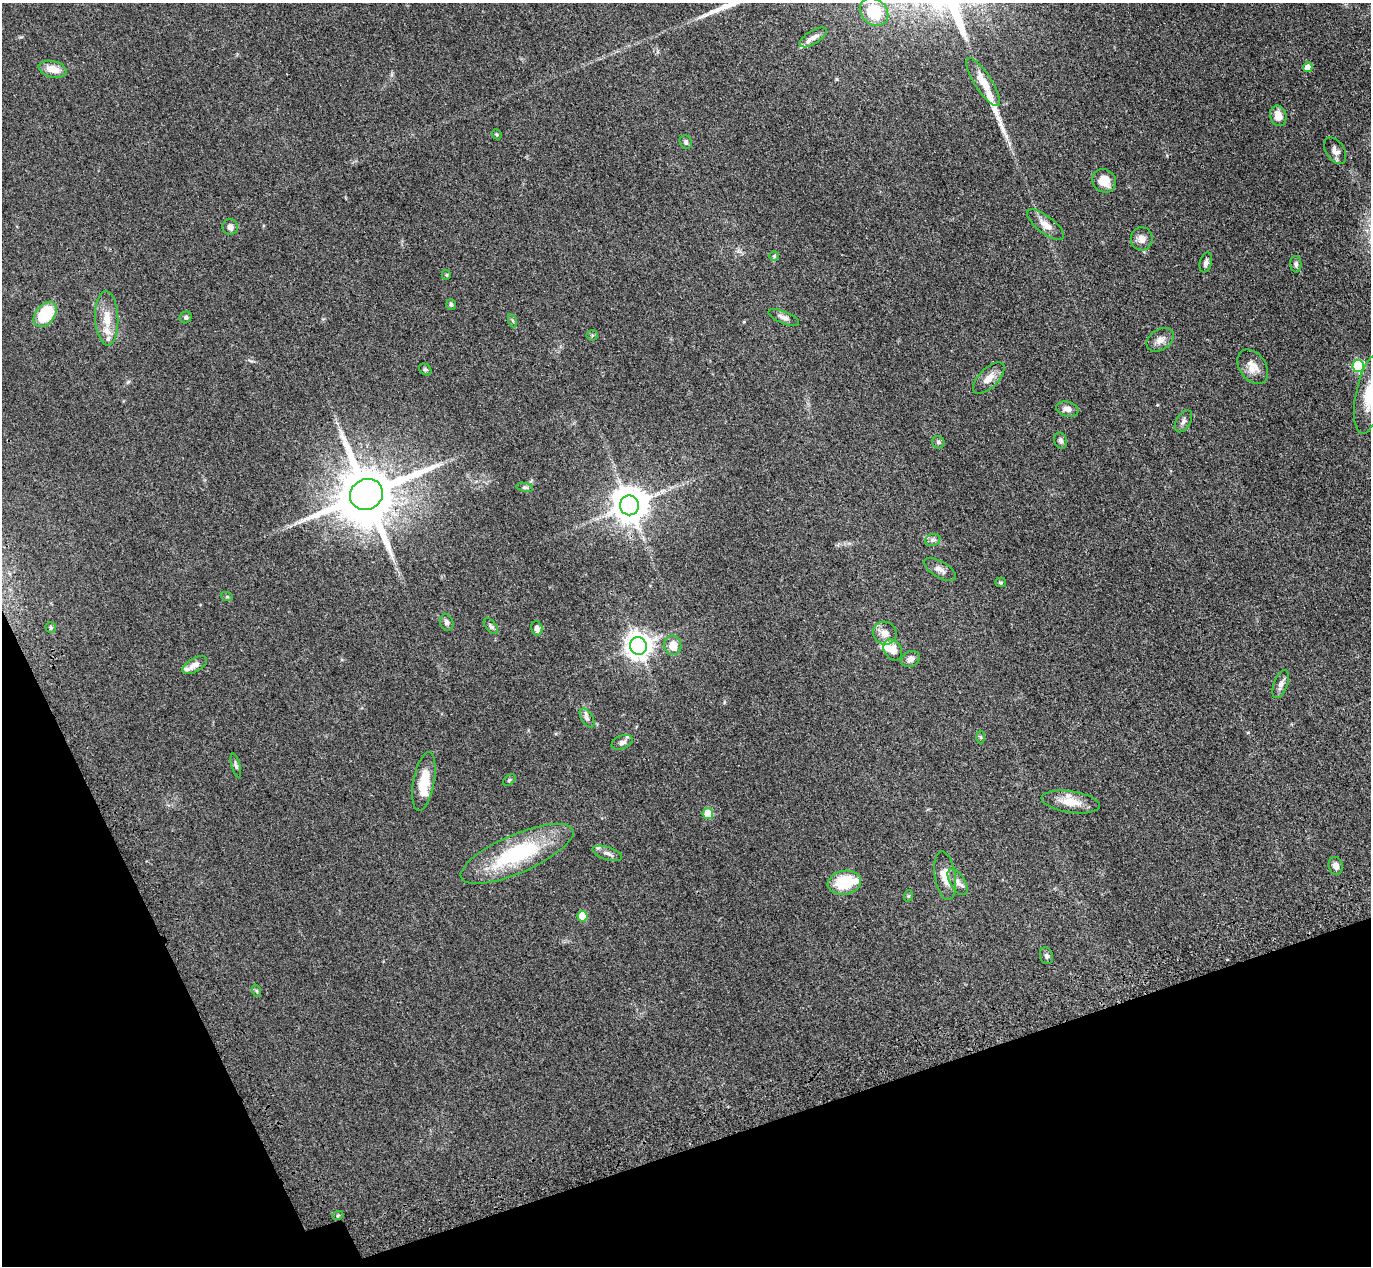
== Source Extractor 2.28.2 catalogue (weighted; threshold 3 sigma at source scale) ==
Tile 14 of 4 x 4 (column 2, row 4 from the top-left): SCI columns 1457-2825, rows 356-1619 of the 5650 x 5635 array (HDU 1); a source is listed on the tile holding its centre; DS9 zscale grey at full resolution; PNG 1373 x 1268 px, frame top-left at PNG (2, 3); each listed source drawn as its Kron ellipse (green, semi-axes under 4 px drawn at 4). Shown black and unused: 17% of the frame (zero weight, under 3 of 4 exposures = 6% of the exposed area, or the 3 px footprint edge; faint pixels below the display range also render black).
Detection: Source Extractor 2.28.2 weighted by HDU 2 'WHT'; one run over the whole footprint, this tile lists its part. Background 0.0388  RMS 0.0049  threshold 0.0222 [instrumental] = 3 sigma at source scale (4.5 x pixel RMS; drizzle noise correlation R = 1.50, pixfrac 1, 0.05/0.05 arcsec/px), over >= 5 px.
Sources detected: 81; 2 long thin detections or spike segments (spike, bleed or trail) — neither listed nor drawn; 8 inside a brighter listed object's ellipse — not listed separately; the other 71 listed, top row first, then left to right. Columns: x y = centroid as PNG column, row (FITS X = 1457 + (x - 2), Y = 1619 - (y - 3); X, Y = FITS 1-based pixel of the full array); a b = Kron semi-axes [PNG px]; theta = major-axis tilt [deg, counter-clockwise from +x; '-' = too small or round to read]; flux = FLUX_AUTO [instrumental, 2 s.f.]
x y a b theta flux
874 12 16 12 -44 16
813 37 15 6 32 2.8
1308 67 5 4 - 3.8
53 69 14 8 -13 6.5
983 82 28 8 -57 7.9
1278 116 10 8 -75 5.2
497 134 5 4 - 0.57
686 142 7 6 - 1.2
1335 151 14 9 -56 3
1104 181 12 11 - 7.2
1046 225 22 8 -38 4.6
230 227 8 7 - 2.1
1142 239 12 11 - 3.2
774 256 5 5 - 0.66
1206 262 10 6 74 1.5
1296 264 8 5 -84 1.1
446 275 5 4 - 0.55
451 304 5 5 - 0.9
45 314 14 9 53 21
186 317 6 5 - 0.89
784 317 16 6 -23 2.1
107 318 27 11 -87 7.9
513 321 6 4 -70 0.68
592 335 5 5 - 0.7
1160 340 15 10 33 3.4
1358 366 6 5 - 37
1253 367 19 13 -54 5.8
425 369 7 5 -40 0.81
989 378 20 9 46 4.6
1369 395 40 13 79 17
1067 409 11 7 -15 2.8
1183 421 12 7 59 1.7
1060 441 8 6 -74 1.5
938 442 6 6 - 1.1
525 487 8 4 -10 0.86
366 494 17 15 27 4100
629 505 10 9 - 1100
933 540 8 6 20 1.2
940 569 18 8 -30 2.8
1001 582 5 4 - 0.64
227 597 6 4 -18 0.55
447 622 8 6 -71 1.6
491 626 9 5 -50 1
51 628 5 5 - 0.87
537 628 7 5 -75 2.1
885 633 12 11 - 4
673 645 10 8 -81 6.3
638 646 9 8 - 500
893 650 11 8 -55 5.5
910 659 9 7 28 2.4
195 665 14 6 29 3.1
1281 684 15 7 68 2.3
587 718 10 5 -59 1.6
981 737 6 4 -88 0.63
622 742 11 6 20 2
236 766 12 4 -75 1.1
509 780 7 4 37 0.7
424 782 30 10 79 12
1071 802 29 11 -8 8.4
708 814 5 5 - 11
607 853 15 6 -18 2.2
517 854 61 19 23 47
1336 866 9 7 -76 2.4
945 876 24 10 -81 6.7
958 882 15 7 -58 2.7
844 883 17 12 9 18
908 896 6 3 71 0.47
582 916 5 5 - 11
1046 956 8 6 -70 1.2
257 991 6 4 -71 0.66
338 1215 5 3 - 0.54
Isophote crosses this tile's border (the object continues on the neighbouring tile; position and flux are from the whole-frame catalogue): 1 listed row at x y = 1369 395